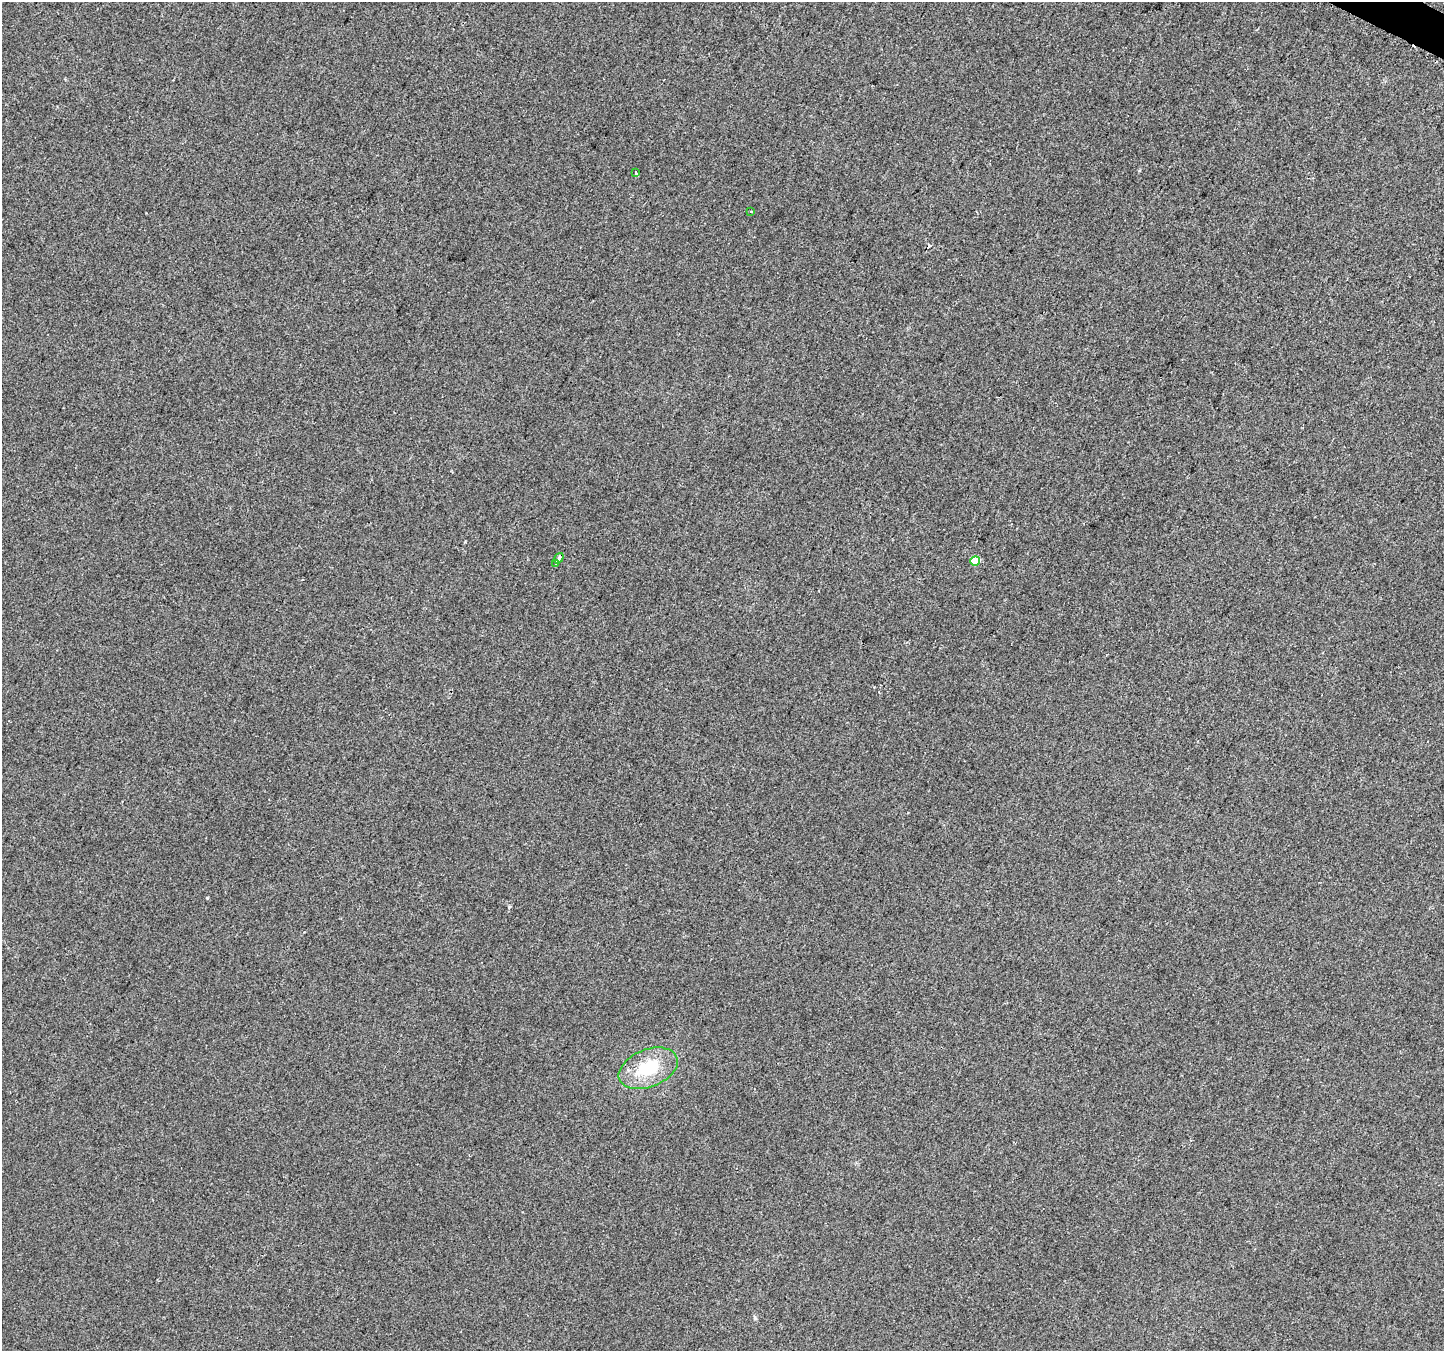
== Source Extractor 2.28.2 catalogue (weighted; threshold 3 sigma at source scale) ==
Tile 10 of 4 x 4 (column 2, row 3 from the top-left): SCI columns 1469-2910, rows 1631-2979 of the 5805 x 5898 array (HDU 1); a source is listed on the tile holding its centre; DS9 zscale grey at full resolution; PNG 1446 x 1353 px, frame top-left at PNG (2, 2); each listed source drawn as its Kron ellipse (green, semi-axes under 4 px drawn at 4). Shown black and unused: <1% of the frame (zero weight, under 2 of 3 exposures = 2% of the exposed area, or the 3 px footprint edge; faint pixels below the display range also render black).
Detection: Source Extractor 2.28.2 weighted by HDU 2 'WHT'; one run over the whole footprint, this tile lists its part. Background 0.0116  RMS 0.0068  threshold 0.0304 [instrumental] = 3 sigma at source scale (4.5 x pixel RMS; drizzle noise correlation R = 1.50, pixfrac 1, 0.0396/0.0396 arcsec/px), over >= 5 px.
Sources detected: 7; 1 cosmic-ray / hot-pixel residue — neither listed nor drawn; the other 6 listed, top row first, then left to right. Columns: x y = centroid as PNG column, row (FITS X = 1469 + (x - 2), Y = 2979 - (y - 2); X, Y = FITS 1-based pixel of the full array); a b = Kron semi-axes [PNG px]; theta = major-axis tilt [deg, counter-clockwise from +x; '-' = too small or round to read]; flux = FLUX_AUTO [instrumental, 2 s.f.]
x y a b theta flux
636 173 4 3 - 5.7
751 211 3 3 - 0.91
559 558 6 3 54 5.9
975 561 5 5 - 17
556 563 3 2 - 0.48
648 1068 31 18 21 31
Overlapping masked pixels (flux is a lower limit): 1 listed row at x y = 559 558